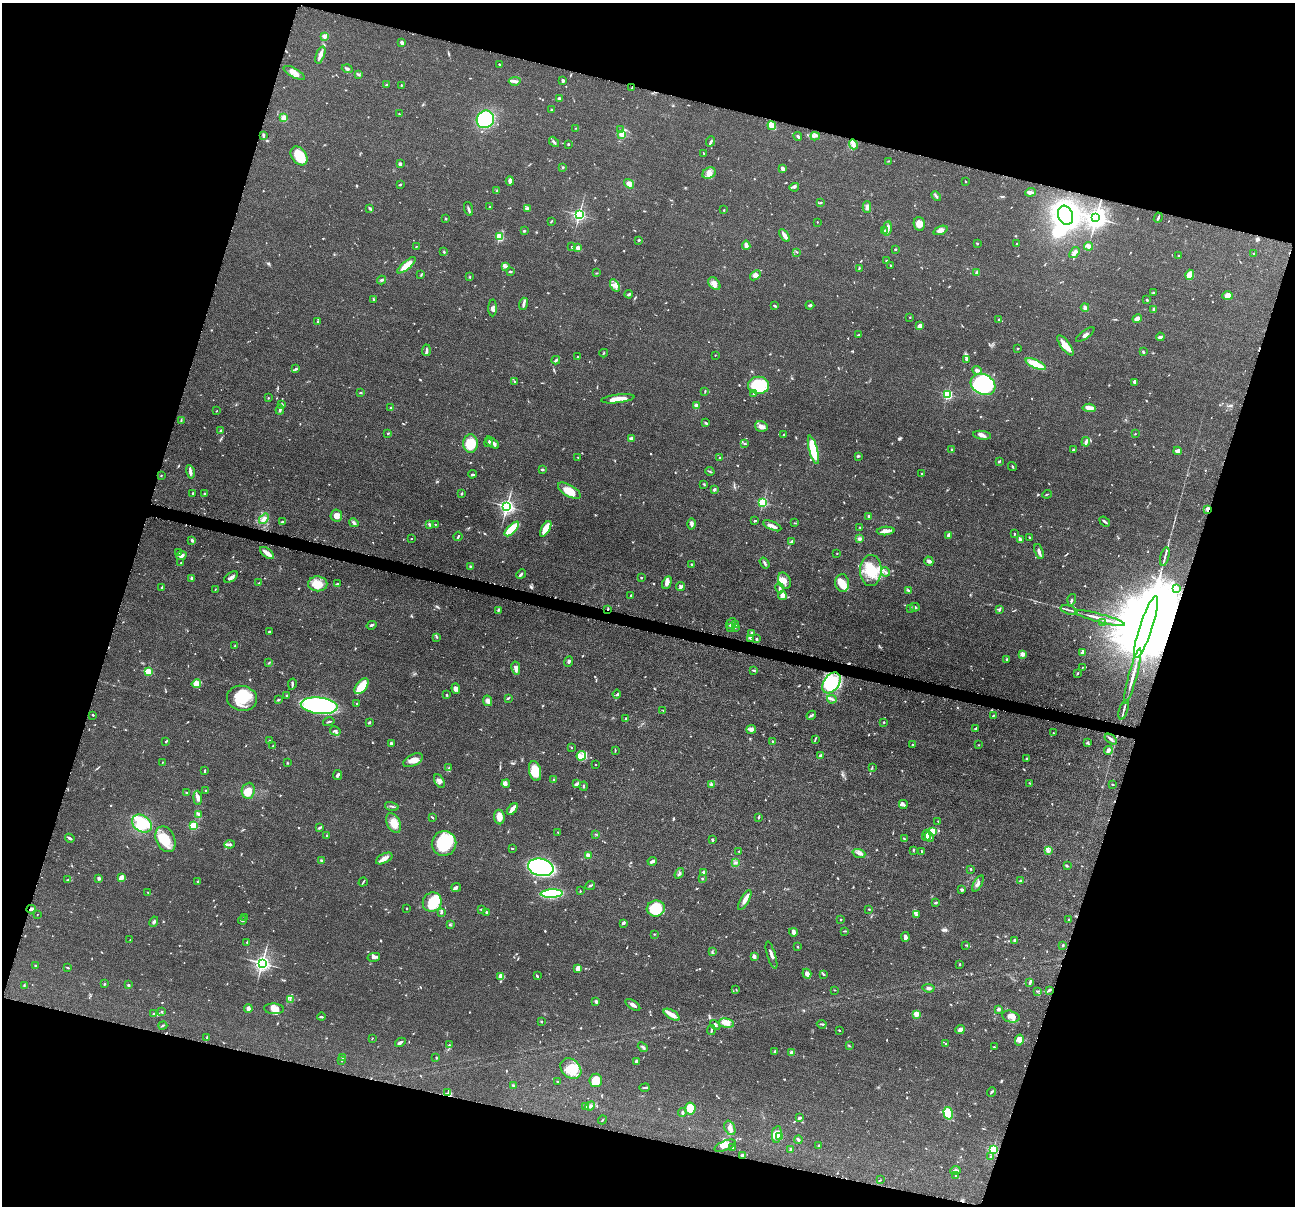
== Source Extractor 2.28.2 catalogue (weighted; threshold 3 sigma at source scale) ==
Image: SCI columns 6-5174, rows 254-5066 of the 5180 x 5196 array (HDU 1 of 3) = the unmasked area's bounding box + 8 px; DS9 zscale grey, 4 x 4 block average (1 PNG px = mean of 4 x 4 image px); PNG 1297 x 1208 px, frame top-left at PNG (2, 3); each listed source drawn as its Kron ellipse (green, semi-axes under 4 px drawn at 4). Shown black and unused: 34% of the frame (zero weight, under 4 of 8 exposures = <1% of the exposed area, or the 3 px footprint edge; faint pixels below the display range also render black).
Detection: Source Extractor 2.28.2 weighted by HDU 2 'WHT'. Background 0.0365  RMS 0.0033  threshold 0.0134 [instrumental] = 3 sigma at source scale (4.09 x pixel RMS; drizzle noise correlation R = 1.36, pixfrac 0.8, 0.05/0.05 arcsec/px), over >= 5 px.
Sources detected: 973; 5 too faint to see at this stretch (4 x 4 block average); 13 inside a brighter object's white glare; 6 cosmic-ray / hot-pixel residue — neither listed nor drawn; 20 coinciding with a brighter row at this scale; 76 inside a brighter listed object's ellipse — not listed separately; of the other 853, all 500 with FLUX_AUTO >= 1.03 (the completeness limit of this list) listed and drawn (353 fainter detections not listed), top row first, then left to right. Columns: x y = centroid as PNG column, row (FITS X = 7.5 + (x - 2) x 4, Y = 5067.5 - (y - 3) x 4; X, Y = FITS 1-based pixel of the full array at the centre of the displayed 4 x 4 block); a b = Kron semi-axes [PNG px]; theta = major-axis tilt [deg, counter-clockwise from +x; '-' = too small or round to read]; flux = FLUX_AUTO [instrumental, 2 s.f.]
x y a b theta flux
325 36 2 2 - 47
402 42 3 2 - 6
320 55 9 3 69 11
499 65 2 2 - 3
347 69 5 2 - 3.1
294 73 12 4 -30 14
358 74 4 2 - 3.2
515 81 6 3 6 4.9
563 81 3 2 - 3.2
387 85 2 2 - 2.1
401 85 2 2 - 1.8
632 88 2 2 - 1.8
559 99 3 3 - 5.2
551 110 3 2 - 1.5
399 114 2 2 - 1.3
284 118 2 2 - 58
485 119 9 8 - 130
772 126 4 3 - 37
576 128 2 2 - 1.1
620 130 3 3 - 2.3
622 134 2 2 - 67
263 135 3 2 - 3.4
798 136 4 2 - 4.1
815 136 4 2 - 3.2
711 141 5 2 - 3.1
554 142 6 2 -48 4
568 144 2 2 - 2.3
853 144 5 4 - 6.5
703 153 3 2 - 1.2
299 156 10 7 -55 48
889 161 3 2 - 1.2
400 164 3 2 - 5.6
563 167 3 2 - 1.6
783 169 3 3 - 6.6
709 173 7 5 33 9.7
510 181 4 3 - 6.5
965 181 3 2 - 1
400 184 3 2 - 1.5
629 184 5 3 - 9.1
794 187 4 3 - 2.6
497 191 3 3 - 2.3
1030 192 5 3 - 3.9
936 196 5 2 - 3.1
821 202 3 2 - 2.4
489 207 2 2 - 1.2
867 207 6 4 90 5.9
370 208 4 2 - 2.8
468 209 7 2 -73 3.7
527 209 4 3 - 7.7
724 210 2 2 - 1.3
579 215 2 2 - 400
1066 215 10 7 -70 390
1096 218 3 3 - 1300
1158 218 5 2 - 3.1
446 219 3 2 - 1.4
551 221 4 2 - 1.8
817 222 2 2 - 1.2
919 224 7 5 -78 15
887 229 7 2 81 11
940 230 7 4 21 7.6
524 231 3 2 - 1.7
884 231 3 2 - 2
784 235 7 3 -56 12
499 237 2 2 - 120
639 240 3 2 - 2.3
977 244 2 2 - 2.1
1017 244 2 2 - 2.5
746 245 5 3 - 8.6
416 246 2 2 - 1.3
1089 246 4 3 - 7.1
572 247 3 2 - 1.6
578 248 2 2 - 37
895 249 2 2 - 2.1
444 252 2 2 - 2.1
797 252 2 2 - 1.3
1074 253 6 3 54 5.6
1253 253 3 2 - 1.3
1178 255 2 2 - 1.3
886 261 2 2 - 1.6
406 265 11 3 40 29
891 265 2 2 - 1.7
505 266 4 2 - 3.5
859 268 3 2 - 2.1
510 271 3 2 - 2.7
596 273 2 2 - 1.2
977 273 4 2 - 6
421 275 3 2 - 1.3
755 275 6 4 40 5.6
1190 275 5 4 - 26
470 277 3 2 - 1.3
381 280 4 2 - 2.3
714 284 7 5 -50 11
615 285 7 3 -59 7.3
1154 293 3 2 - 1.2
629 294 4 2 - 4.6
1228 296 5 4 - 13
373 299 2 2 - 1.8
1147 300 2 2 - 2.4
523 304 6 2 74 5.2
810 305 4 2 - 2.8
774 306 3 2 - 2.1
1085 307 4 3 - 4.3
493 308 8 4 89 6.3
1153 309 3 2 - 1.9
910 317 2 2 - 3.2
998 319 2 2 - 1.2
1137 319 5 3 - 8.4
318 322 3 2 - 4.1
920 326 3 2 - 12
1085 334 11 2 35 4.8
858 335 4 2 - 1.5
1160 337 4 2 - 3.7
1065 345 12 4 -54 22
1017 349 2 2 - 1.6
426 350 6 2 85 4.7
1143 351 3 2 - 2.8
604 353 4 2 - 1.4
715 355 2 2 - 1.2
577 357 2 2 - 3.3
556 360 4 3 - 2.9
966 360 3 2 - 1.8
1036 364 11 4 -25 40
296 369 4 2 - 1.9
977 370 5 3 - 4.5
515 382 2 2 - 2.6
1134 382 4 2 - 2.8
983 384 13 10 -27 170
759 385 10 8 1 110
705 391 3 2 - 1.6
360 393 3 2 - 1.6
753 394 3 2 - 1.5
947 394 2 2 - 210
268 398 2 2 - 1.2
618 399 17 3 7 21
281 405 2 2 - 1.1
696 406 2 2 - 34
391 408 2 2 - 7.3
1089 408 7 4 -5 11
280 410 5 2 - 4.2
216 411 2 2 - 1.2
181 420 4 2 - 2
706 423 3 2 - 2.8
761 426 6 5 - 8.4
220 431 3 2 - 1.8
388 433 2 2 - 1.5
1135 434 2 2 - 1.2
784 435 2 2 - 1.5
982 435 9 3 -8 7.5
631 438 4 3 - 2.9
1086 442 4 3 - 4.7
470 443 9 7 89 34
488 443 4 2 - 2.1
492 443 8 2 -38 5.4
744 444 3 2 - 1.5
951 449 2 2 - 2.5
813 450 14 4 -75 77
1074 450 3 3 - 2.3
1178 451 4 2 - 9.2
858 456 3 2 - 2.3
578 457 3 2 - 1.3
720 458 3 2 - 2.3
999 461 3 2 - 3.7
1012 466 5 2 - 1.4
542 469 3 2 - 2.3
710 471 5 2 - 1.6
190 472 7 3 -78 7.2
921 473 2 2 - 1.2
472 474 4 2 - 2.6
161 475 2 2 - 1.5
704 484 3 2 - 2.2
714 489 3 2 - 3.5
569 491 13 5 -31 32
192 493 2 2 - 1.6
204 494 3 2 - 2
462 494 2 2 - 8.7
1047 494 4 2 - 1.2
763 502 2 2 - 210
507 506 2 2 - 660
1208 509 2 2 - 42
336 516 6 6 - 9.3
869 516 3 2 - 3.6
264 519 6 4 51 6.9
755 521 3 2 - 2.3
1105 521 6 2 -36 3.8
282 522 3 2 - 2.3
354 523 5 2 - 3.9
794 523 2 2 - 1.1
429 524 3 2 - 4.1
435 524 2 2 - 1
692 524 6 3 -88 4.8
772 526 10 3 -23 7.1
860 527 2 2 - 1.7
512 529 9 3 45 55
546 529 8 3 61 32
886 531 9 3 4 11
1015 534 2 2 - 1.7
949 535 3 2 - 8.6
458 536 5 2 - 2.2
1030 537 3 2 - 1.7
411 539 2 2 - 1.1
860 539 3 3 - 4.3
192 540 2 2 - 6.3
1020 540 4 2 - 6.4
791 542 3 3 - 2.4
1039 552 8 2 -72 7
178 553 2 2 - 1.5
267 553 8 3 -35 17
837 553 2 2 - 1
181 556 5 3 - 7
1165 557 10 2 75 5.7
929 561 5 4 - 4.7
181 563 3 2 - 1.4
765 563 6 2 -55 3.6
692 564 2 2 - 3.1
470 566 2 2 - 2.1
871 571 15 11 88 53
885 572 4 2 - 3.5
521 574 5 2 - 3.5
231 577 8 2 34 5.2
192 578 3 3 - 3.4
641 578 2 2 - 2
784 581 9 6 -66 10
259 583 4 2 - 2.3
667 583 6 4 62 8.6
842 583 9 7 -83 19
318 584 9 7 0 23
337 584 3 2 - 1.6
681 586 4 3 - 5.4
162 587 3 2 - 2.2
780 588 5 2 - 3.2
215 589 2 2 - 1.1
1177 589 3 2 - 1.3
909 591 3 2 - 3.2
631 595 2 2 - 1.5
782 595 4 3 - 11
1072 600 6 2 72 2.6
915 607 5 3 - 3.3
910 608 2 2 - 1.4
608 609 2 2 - 1.3
498 610 3 2 - 3.1
999 610 3 2 - 2
1069 610 9 2 -16 3.9
1100 618 26 2 -15 20
731 623 6 3 51 4.1
1102 623 2 2 - 3.6
735 624 3 2 - 2.5
372 625 5 2 - 2.2
730 627 2 2 - 1.5
735 627 2 2 - 1.2
1146 627 33 6 72 89000
269 632 2 2 - 8
752 633 3 3 - 3
437 637 3 2 - 2
750 638 2 2 - 1.7
757 639 2 2 - 2.4
235 646 3 2 - 1.7
1082 652 4 3 - 3.1
1022 654 3 3 - 7.9
1007 659 2 2 - 3.6
569 662 5 2 - 3.5
269 663 3 2 - 1.6
1082 667 2 2 - 1.3
516 668 7 3 -81 11
754 670 4 2 - 2
148 672 2 2 - 100
1077 673 3 2 - 1.9
1133 676 28 2 75 24
831 683 11 7 55 89
196 684 5 4 - 6.4
292 684 6 2 79 2.8
362 686 9 5 50 37
456 689 5 4 - 5.9
617 694 4 2 - 2.2
287 695 2 2 - 2
446 695 2 2 - 2.5
242 698 15 12 -12 46
508 698 3 2 - 1.7
832 699 5 3 - 4
278 700 2 2 - 1.9
488 701 5 4 - 7.6
357 704 2 2 - 1.5
319 706 18 8 -6 340
663 710 2 2 - 1
1124 710 10 2 73 5.5
93 715 2 2 - 1.3
811 715 5 2 - 2.8
993 715 2 2 - 1.8
626 718 3 2 - 1.6
329 722 6 2 15 2.3
884 722 2 2 - 1.6
369 723 3 2 - 2.4
976 728 3 2 - 2.2
751 729 5 4 - 6.5
335 731 5 3 - 3.3
1053 733 2 2 - 1
815 739 3 2 - 1.9
1111 739 7 2 -37 4.1
166 741 3 2 - 2.3
269 741 3 2 - 1.3
773 741 3 2 - 1.7
1087 742 3 2 - 1.7
391 743 3 2 - 3.6
912 744 2 2 - 2.9
979 745 2 2 - 1.1
273 746 2 2 - 1.1
572 748 2 2 - 1.2
1108 750 4 3 - 4.7
615 751 3 2 - 1.3
820 755 3 2 - 3.3
581 756 5 4 - 8.4
1027 758 2 2 - 1.6
413 760 10 5 26 16
162 762 2 2 - 1.1
287 763 2 2 - 1.3
595 765 2 2 - 1.2
872 767 3 2 - 1.2
449 768 3 2 - 2.3
205 771 3 2 - 1.8
535 771 10 6 -77 34
338 775 5 2 - 4.8
554 780 2 2 - 1.6
439 781 7 4 -59 6.9
1030 783 3 2 - 1.1
506 784 4 3 - 3.3
577 784 4 3 - 3.5
711 784 3 3 - 2.8
1112 784 3 2 - 1.2
584 786 4 2 - 1.9
206 791 2 2 - 2.3
248 791 8 6 84 16
186 793 2 2 - 2
198 798 7 3 -85 10
903 804 4 3 - 3.6
392 806 7 2 -16 2.9
512 809 7 2 51 15
198 815 4 3 - 3.9
432 817 3 2 - 2
499 817 7 5 -84 12
759 817 4 2 - 1.9
938 821 2 2 - 1.1
394 823 10 6 -62 20
142 824 11 8 -36 98
193 826 2 2 - 130
319 828 3 2 - 4.1
933 831 4 3 - 16
558 832 2 2 - 1.2
596 834 3 2 - 1.1
326 835 2 2 - 1.3
926 835 5 3 - 6.3
929 837 5 3 - 5.6
70 838 5 2 - 3.6
165 839 13 9 -65 39
904 839 3 2 - 1.5
712 840 2 2 - 2.8
444 843 12 12 - 78
230 844 5 2 - 3.7
512 848 2 2 - 1.5
913 850 3 2 - 1.1
1048 850 3 2 - 2.4
739 851 2 2 - 1.5
922 851 3 2 - 1.5
859 853 6 2 -19 4.6
588 855 2 2 - 32
384 858 9 4 27 9.6
321 861 3 2 - 1.5
652 861 4 2 - 4.7
735 862 3 2 - 2.4
1067 866 3 2 - 1.5
541 867 13 8 -14 310
971 869 2 2 - 1.5
679 873 6 2 54 3.1
704 873 3 2 - 11
99 878 3 3 - 4.4
121 878 3 2 - 20
702 879 3 2 - 1.4
68 880 2 2 - 1.4
198 881 3 2 - 1.8
1020 881 3 2 - 3.1
363 882 5 2 - 1.6
978 883 9 3 61 7.1
590 886 5 2 - 2.6
456 887 5 3 - 3.7
962 890 3 3 - 3.1
580 891 3 2 - 1.3
148 892 4 2 - 1.4
552 894 11 4 3 180
745 900 11 4 61 11
432 902 10 9 - 62
936 903 3 2 - 2.1
407 908 2 2 - 1.9
656 908 9 8 - 61
31 909 4 3 - 5.6
481 909 2 2 - 3.3
869 909 4 2 - 1.1
441 912 4 2 - 3.3
486 912 2 2 - 7.6
37 914 2 2 - 1
916 915 3 2 - 1.5
245 917 2 2 - 1.4
242 920 4 2 - 2.2
841 920 2 2 - 1.1
1069 920 3 2 - 1.7
154 922 5 2 - 3.2
623 923 3 2 - 3.1
450 925 3 2 - 1.5
845 931 3 2 - 1.3
793 932 4 2 - 8.3
654 934 2 2 - 1.3
905 937 5 3 - 5.8
130 940 2 2 - 1
1015 940 3 3 - 3.2
247 942 2 2 - 1.5
966 945 3 2 - 1.5
1063 945 2 2 - 5.4
798 947 2 2 - 1.7
712 951 3 2 - 1.7
771 955 14 3 -73 9.8
754 956 4 3 - 5.9
374 957 6 3 12 4.6
262 963 3 3 - 770
35 965 2 2 - 1.2
959 965 3 2 - 1.5
67 967 4 2 - 1.4
578 968 4 3 - 15
807 974 5 3 - 9.5
823 974 4 2 - 1.9
501 976 4 4 - 14
537 976 3 2 - 1.9
1030 982 4 2 - 3.9
104 984 2 2 - 1.7
128 985 3 2 - 1.5
24 986 3 2 - 1.2
928 988 6 3 -6 4.8
736 990 2 2 - 1.2
835 990 2 2 - 1.4
1049 990 4 2 - 3.9
1037 991 4 2 - 1
290 999 2 2 - 1.3
596 1002 4 3 - 3.3
633 1005 8 3 -34 6.7
248 1009 4 3 - 7.7
274 1009 10 5 -4 13
998 1009 3 2 - 4
162 1011 2 2 - 1.1
154 1013 3 2 - 1.3
916 1014 2 2 - 61
672 1015 9 4 -32 14
322 1017 4 2 - 2.4
1011 1017 9 5 -13 12
541 1022 2 2 - 1.2
726 1023 8 4 -8 10
822 1024 5 2 - 2
163 1025 4 2 - 1.5
715 1025 6 3 -46 4
711 1030 5 2 - 2.1
839 1030 2 2 - 1.6
960 1030 5 4 - 5.7
207 1038 4 2 - 2
372 1038 3 2 - 1.2
1019 1040 5 4 - 7.1
400 1042 6 2 30 4.3
946 1044 2 2 - 1.9
449 1045 2 2 - 1.6
849 1046 3 2 - 1.2
643 1047 5 2 - 3.8
994 1047 2 2 - 1.4
775 1051 2 2 - 1.8
791 1053 3 3 - 4.7
436 1057 2 2 - 1.1
343 1058 3 2 - 3.4
342 1060 3 2 - 1.1
636 1061 2 2 - 5
571 1068 11 9 -41 26
596 1080 7 6 - 30
557 1081 2 2 - 2.1
513 1085 2 2 - 2.5
645 1088 5 2 - 2.3
991 1092 5 2 - 2.6
448 1093 4 2 - 2
585 1106 4 2 - 1.6
590 1106 5 3 - 4.4
690 1108 6 5 - 35
682 1112 4 2 - 2.3
948 1113 6 4 -75 74
800 1118 4 2 - 3
602 1120 4 2 - 1.4
730 1128 7 5 -66 8.6
777 1134 8 5 80 21
780 1136 2 2 - 31
798 1140 4 2 - 3.3
819 1145 3 2 - 1.2
725 1146 11 4 22 12
733 1148 2 2 - 1.2
791 1150 3 2 - 5.1
993 1150 2 2 - 230
742 1155 3 2 - 2.5
991 1157 3 3 - 2.5
955 1170 5 3 - 5.7
956 1176 3 2 - 1.9
880 1180 3 2 - 1.3
Overlapping masked pixels (flux is a lower limit): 4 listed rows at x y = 1208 509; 608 609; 1146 627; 31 909
Diffuse or blended objects may show on this block-average render without a row.